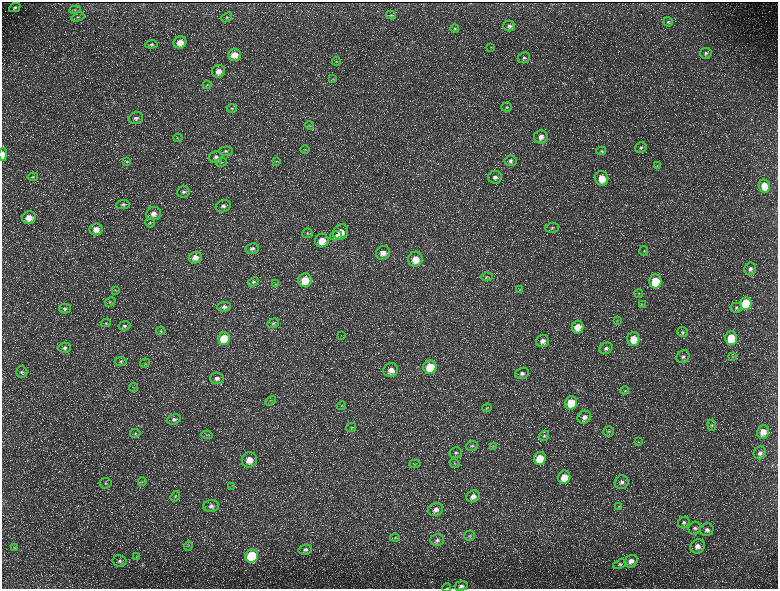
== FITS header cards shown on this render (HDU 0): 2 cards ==
NAXIS1  =                 1552 / length of data axis 1
NAXIS2  =                 1173 / length of data axis 2

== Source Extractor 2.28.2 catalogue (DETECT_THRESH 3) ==
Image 1552 x 1173 px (HDU 0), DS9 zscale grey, zoomed out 1/2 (1 PNG px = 2 x 2 image px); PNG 780 x 591 px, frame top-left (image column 1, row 1173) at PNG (2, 2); each listed source drawn as its Kron ellipse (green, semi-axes under 4 px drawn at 4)
Background 227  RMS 10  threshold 31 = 3 sigma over >= 5 px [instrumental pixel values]
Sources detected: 181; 36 cannot appear on this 1/2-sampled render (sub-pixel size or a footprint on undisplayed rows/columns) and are neither listed nor drawn; the other 145 listed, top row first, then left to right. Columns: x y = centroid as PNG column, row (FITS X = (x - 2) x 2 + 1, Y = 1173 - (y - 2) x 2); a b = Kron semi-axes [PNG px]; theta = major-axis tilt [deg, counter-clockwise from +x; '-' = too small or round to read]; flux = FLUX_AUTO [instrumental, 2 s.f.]
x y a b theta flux
15 8 6 4 27 4300
75 10 5 3 - 2700
391 15 5 4 - 2900
78 17 7 3 20 3100
227 17 6 4 38 3300
668 22 4 4 - 3100
509 26 6 5 - 6400
455 28 4 4 - 2600
180 42 6 6 - 23000
151 44 6 4 7 4100
491 47 4 2 - 1500
706 53 6 5 - 5000
234 55 6 6 - 23000
524 58 6 5 - 5000
336 61 4 2 - 1400
218 71 6 6 - 16000
333 79 4 3 - 1500
207 85 4 3 - 2100
507 107 5 4 - 3300
232 108 5 4 - 2600
136 118 7 5 16 7000
309 125 5 2 - 1700
541 137 7 6 - 12000
178 138 4 4 - 2600
641 148 6 5 - 4500
305 150 5 3 - 2000
226 151 7 4 2 4800
601 151 5 4 - 3000
3 154 6 3 89 11000
216 157 7 5 15 6700
127 161 4 4 - 2100
276 161 3 3 - 1800
510 161 6 5 - 6100
221 162 5 3 - 2600
657 165 3 3 - 1400
33 177 5 3 - 2500
495 177 7 6 - 9200
602 178 7 6 - 34000
764 186 7 5 -78 36000
183 192 6 5 - 5400
123 204 7 4 6 4400
223 206 8 6 24 8100
153 214 7 6 - 13000
29 218 7 6 - 21000
150 223 5 3 - 2500
552 228 6 5 - 4100
96 229 6 6 - 18000
341 232 8 7 - 22000
307 233 5 4 - 3400
336 236 6 4 14 4700
322 241 7 6 - 33000
252 249 7 5 11 6100
644 251 5 4 - 2800
383 253 7 7 - 17000
195 258 6 6 - 15000
415 259 7 7 - 31000
750 269 6 6 - 8300
486 277 6 4 9 3300
305 280 7 6 - 42000
655 281 7 6 - 66000
253 282 6 4 27 3200
275 284 3 2 - 1300
115 290 4 3 - 1800
519 290 3 3 - 1700
639 294 4 3 - 1700
110 302 5 3 - 2300
746 303 7 5 87 88000
642 305 4 3 - 1500
224 307 7 5 5 6800
736 308 6 5 - 4300
65 309 6 5 - 4600
617 321 4 3 - 1700
106 323 5 3 - 2200
273 323 6 4 20 4100
124 326 6 4 11 4600
578 327 6 6 - 23000
161 331 5 4 - 2900
683 332 5 5 - 4300
341 335 2 2 - 540
731 338 7 6 - 74000
224 339 6 6 - 88000
633 339 7 6 - 32000
542 341 6 6 - 10000
65 348 6 5 - 5600
606 348 7 5 28 7000
733 356 4 3 - 1600
683 357 7 5 36 6800
121 361 6 4 5 3800
145 363 5 2 - 1600
430 367 7 6 - 64000
391 370 7 7 - 17000
22 372 6 5 - 5200
522 373 7 5 18 7700
217 378 7 6 - 9300
134 388 4 2 - 1700
625 391 4 3 - 2000
271 401 6 2 33 2100
571 403 7 6 - 52000
341 406 5 4 - 2900
487 408 5 4 - 2600
584 417 7 6 - 10000
174 419 7 5 17 6300
712 425 6 4 -85 3300
351 427 5 4 - 3200
609 431 5 5 - 3700
763 432 7 6 - 22000
135 433 5 3 - 2500
207 435 5 3 - 2000
544 436 5 4 - 3900
638 442 3 3 - 1800
472 446 6 4 17 4400
493 446 3 2 - 1000
456 453 6 5 - 5200
760 453 6 6 - 8800
540 458 6 6 - 51000
249 460 8 7 - 26000
454 463 5 4 - 2800
415 464 5 3 - 2700
564 477 7 6 - 32000
142 482 4 3 - 2000
622 482 7 6 - 8200
106 483 6 5 - 4100
232 486 3 2 - 1100
175 496 5 4 - 3400
473 496 7 6 - 13000
211 506 8 6 2 8400
619 506 4 2 - 1500
435 509 7 6 - 11000
684 522 6 5 - 5000
695 528 6 6 - 6100
707 530 7 6 - 8000
469 536 5 5 - 3800
395 538 5 3 - 2200
437 540 7 6 - 6400
188 546 4 3 - 2500
697 546 7 7 - 13000
14 548 4 2 - 1000
305 550 7 5 12 6000
137 556 4 2 - 1600
252 556 6 6 - 160000
119 561 7 5 -12 6200
631 561 7 5 38 13000
620 564 7 4 22 3500
461 586 7 4 7 6800
447 588 4 2 - 1300
At the frame edge (FLAGS 8, measured only in part): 2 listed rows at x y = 3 154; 447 588
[36 sub-pixel or undisplayed-footprint detections neither listed nor drawn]